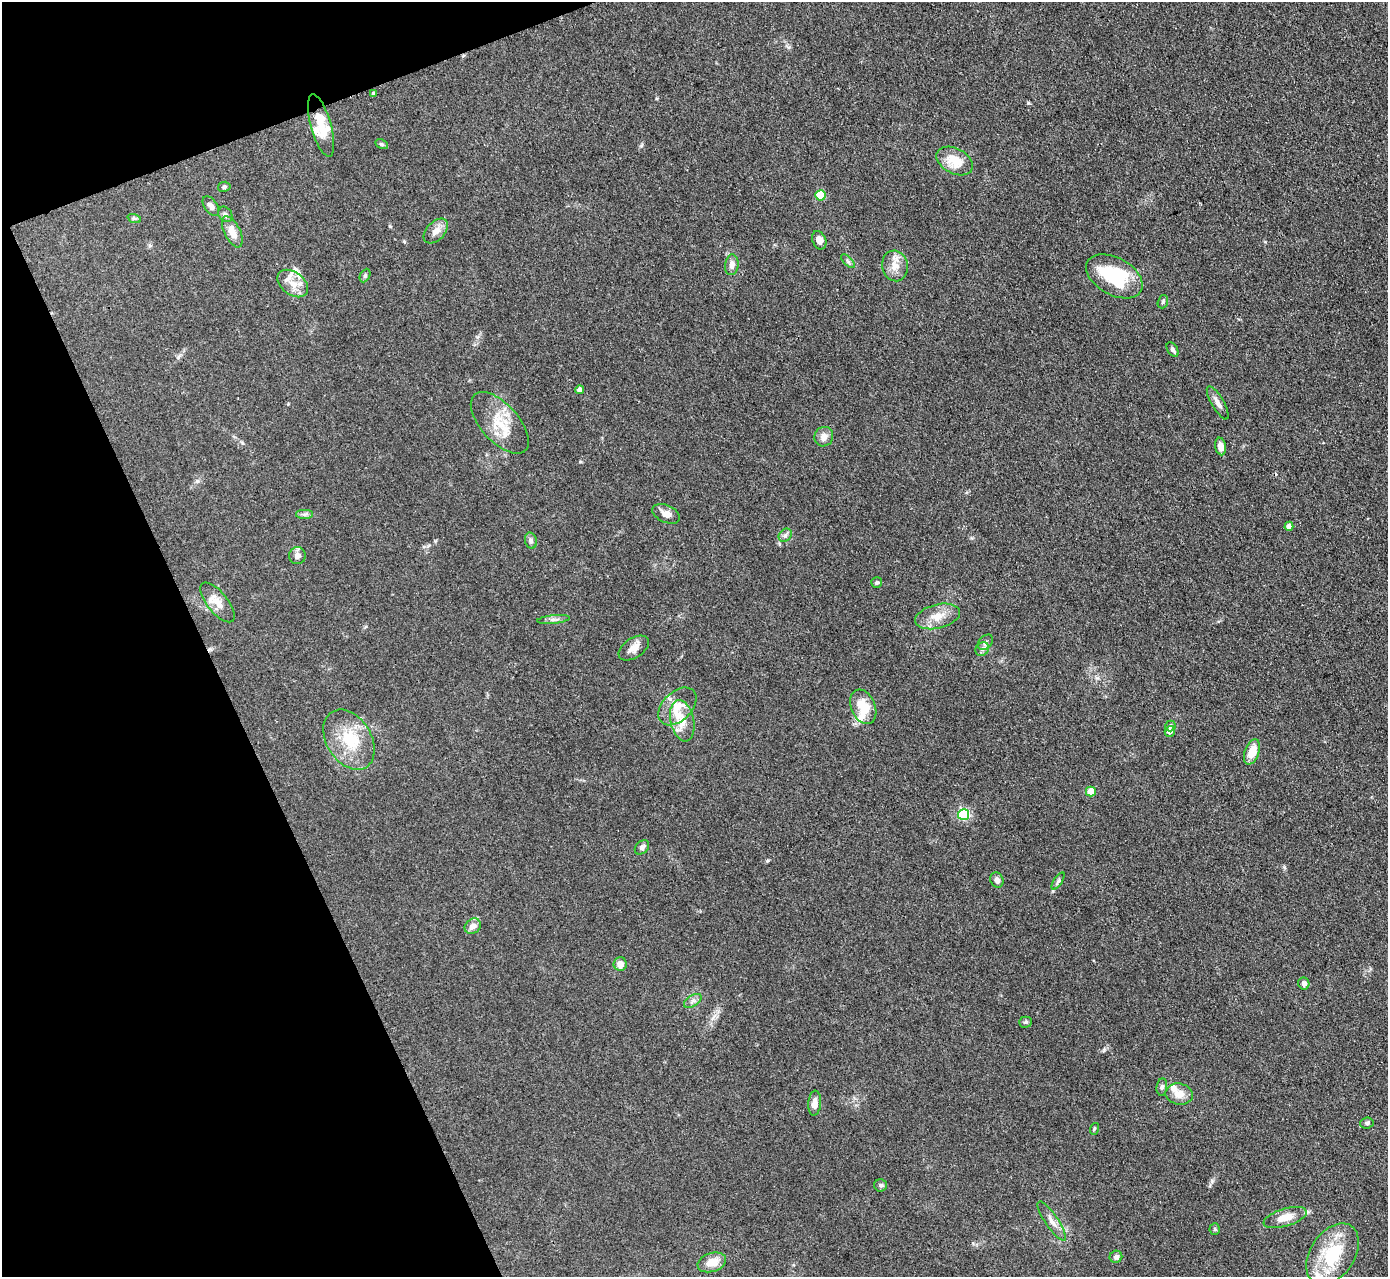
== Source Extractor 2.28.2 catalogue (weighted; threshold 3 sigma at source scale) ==
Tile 5 of 4 x 4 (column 1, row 2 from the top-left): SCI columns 2-1387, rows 2834-4108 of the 5549 x 5534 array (HDU 1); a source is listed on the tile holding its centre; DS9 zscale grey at full resolution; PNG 1390 x 1279 px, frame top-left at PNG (2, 2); each listed source drawn as its Kron ellipse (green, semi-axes under 4 px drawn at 4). Shown black and unused: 19% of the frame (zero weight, under 3 of 4 exposures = <1% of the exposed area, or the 3 px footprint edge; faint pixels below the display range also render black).
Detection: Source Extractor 2.28.2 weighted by HDU 2 'WHT'; one run over the whole footprint, this tile lists its part. Background 0.0889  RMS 0.0061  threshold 0.0275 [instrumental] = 3 sigma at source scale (4.5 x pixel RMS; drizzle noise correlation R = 1.50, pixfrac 1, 0.05/0.05 arcsec/px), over >= 5 px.
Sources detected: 77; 1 inside a brighter object's white glare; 1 cosmic-ray / hot-pixel residue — neither listed nor drawn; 8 inside a brighter listed object's ellipse — not listed separately; the other 67 listed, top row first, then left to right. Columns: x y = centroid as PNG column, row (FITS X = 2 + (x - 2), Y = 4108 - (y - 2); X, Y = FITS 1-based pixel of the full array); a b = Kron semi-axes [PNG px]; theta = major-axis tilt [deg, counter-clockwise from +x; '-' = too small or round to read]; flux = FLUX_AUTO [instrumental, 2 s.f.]
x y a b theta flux
373 93 3 3 - 1.1
321 126 32 10 -74 12
382 144 7 4 -27 1.1
955 161 19 12 -27 12
224 187 6 5 - 1.1
820 195 5 5 - 23
211 206 11 6 -55 2.4
225 214 8 6 -57 1.6
134 218 7 4 -18 1.1
436 231 15 9 45 4.8
232 232 17 8 -64 7.7
819 240 9 6 -68 3.5
848 261 9 3 -45 1.2
732 265 10 6 83 3.3
895 266 15 12 -78 6.9
365 276 7 5 63 1.2
1114 276 30 18 -29 38
293 284 17 11 -36 8.2
1163 302 7 5 70 1.1
1173 350 8 5 -58 1.4
580 390 4 4 - 3.2
1218 403 19 6 -60 3.7
500 423 38 19 -48 19
824 437 10 9 - 4.1
1221 446 9 5 -78 3.8
305 514 8 4 1 1.5
666 514 15 8 -24 4.4
1289 526 4 4 - 4.4
785 535 7 6 - 1.7
531 541 8 6 -74 1.6
297 556 8 8 - 2.8
877 583 5 5 - 1.1
217 602 24 10 -51 7.6
937 616 23 12 13 9.1
553 619 16 4 6 2.2
985 642 9 6 43 1.7
634 648 17 10 34 5.5
982 649 7 6 - 1.8
677 706 23 14 44 11
863 707 18 12 -68 15
682 721 21 11 -78 8.8
1170 726 5 5 - 1.1
1170 731 5 5 - 3.9
349 740 32 22 -58 25
1252 752 13 7 69 9.9
1091 791 5 5 - 14
964 815 5 5 - 63
642 847 8 6 45 2
997 880 8 6 -63 2.9
1058 881 10 4 58 1.3
473 926 9 7 42 4.4
620 964 6 6 - 4.4
1304 984 6 5 - 2.1
693 1001 10 5 33 2.1
1025 1022 6 5 - 1
1162 1087 8 5 82 1.4
1179 1094 14 10 -9 6.1
815 1103 12 6 85 4.5
1367 1123 7 5 4 1.1
1094 1129 6 3 72 0.69
881 1185 6 6 - 1.5
1285 1218 22 9 17 7.6
1052 1221 23 6 -56 4.6
1215 1229 5 5 - 0.79
1332 1254 34 22 56 35
1116 1257 6 6 - 1.7
712 1262 15 9 18 7.8
Unlisted compact peaks at least as high as the median listed source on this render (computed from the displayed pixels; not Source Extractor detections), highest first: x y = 1104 1050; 1212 1181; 767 861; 1284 867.